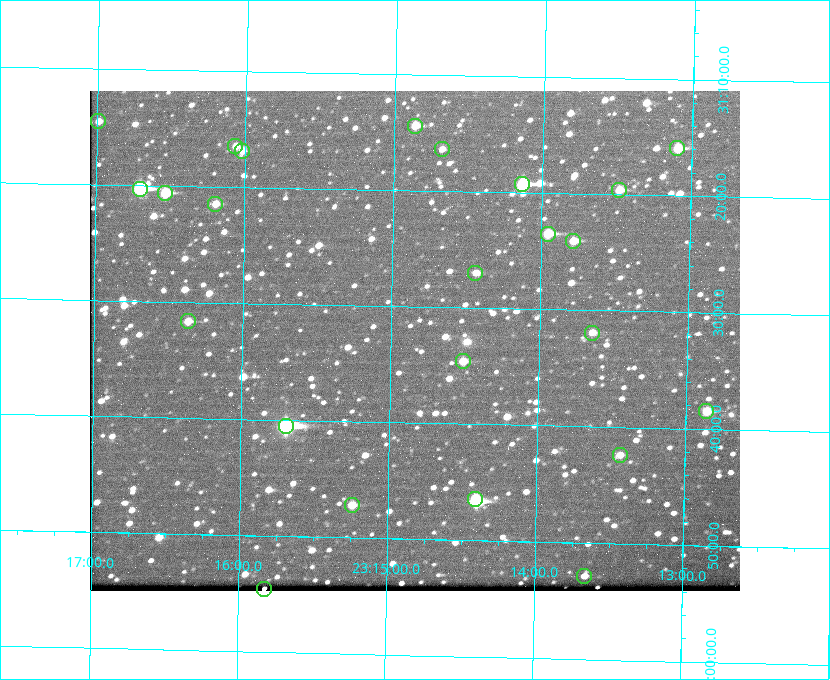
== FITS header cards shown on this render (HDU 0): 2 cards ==
NAXIS1  =                  650 / Width of table row in bytes
NAXIS2  =                  500 / Number of rows in table

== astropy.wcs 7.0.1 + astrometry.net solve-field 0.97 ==
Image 650 x 500 px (HDU 0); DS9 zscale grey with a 90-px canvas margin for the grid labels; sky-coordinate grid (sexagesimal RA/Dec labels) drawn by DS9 from the SOLVED WCS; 24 Tycho-2 reference stars matched to detected sources circled (green)
Header WCS: none
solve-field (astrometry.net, Tycho-2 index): SOLVED blind (the file carries no WCS)
Solved WCS: RA---TAN-SIP/DEC--TAN-SIP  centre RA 23:14:50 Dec +31:33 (348.71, +31.55 deg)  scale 5.17 arcsec/px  FOV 56.0' x 43.0'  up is +179 deg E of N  parity flipped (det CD > 0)
(file carries no celestial WCS; the grid is the blind solution)
Tycho-2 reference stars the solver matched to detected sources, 24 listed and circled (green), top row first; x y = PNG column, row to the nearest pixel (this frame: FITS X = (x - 90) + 1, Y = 500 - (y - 91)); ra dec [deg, ICRS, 3 dp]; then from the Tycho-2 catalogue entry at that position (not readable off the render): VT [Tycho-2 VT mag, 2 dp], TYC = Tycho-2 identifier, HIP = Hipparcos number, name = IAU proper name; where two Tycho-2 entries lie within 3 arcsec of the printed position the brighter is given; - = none
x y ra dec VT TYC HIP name
98 121 349.247 +31.243 11.65 2752-184-1 - -
415 126 348.716 +31.241 10.71 2751-1879-1 - -
235 146 349.017 +31.275 11.37 2752-138-1 - -
677 148 348.274 +31.265 10.04 2751-1349-1 - -
442 149 348.670 +31.274 11.52 2751-699-1 - -
242 151 349.005 +31.281 11.69 2752-129-1 - -
522 184 348.533 +31.321 8.95 2751-241-1 - -
140 189 349.176 +31.338 8.87 2752-38-1 - -
619 190 348.371 +31.327 10.64 2751-1121-1 - -
165 193 349.134 +31.344 10.32 2752-30-1 - -
215 204 349.049 +31.358 11.45 2752-14-1 - -
548 234 348.489 +31.392 10.19 2751-871-1 - -
573 241 348.446 +31.401 10.83 2751-661-1 - -
475 273 348.609 +31.450 11.66 2751-603-1 - -
188 321 349.092 +31.527 11.51 2752-227-1 - -
592 333 348.411 +31.532 11.57 2751-1753-1 - -
463 361 348.628 +31.577 11.53 2751-2055-1 - -
706 411 348.216 +31.641 10.50 2751-2059-1 - -
286 426 348.924 +31.676 7.66 2752-472-1 114838 -
620 455 348.359 +31.706 12.06 2751-1215-1 - -
475 499 348.603 +31.774 10.34 2751-877-1 - -
352 505 348.810 +31.787 10.96 2752-75-1 - -
584 576 348.416 +31.882 12.05 2755-227-1 - -
264 589 348.957 +31.910 11.45 2756-107-1 - -